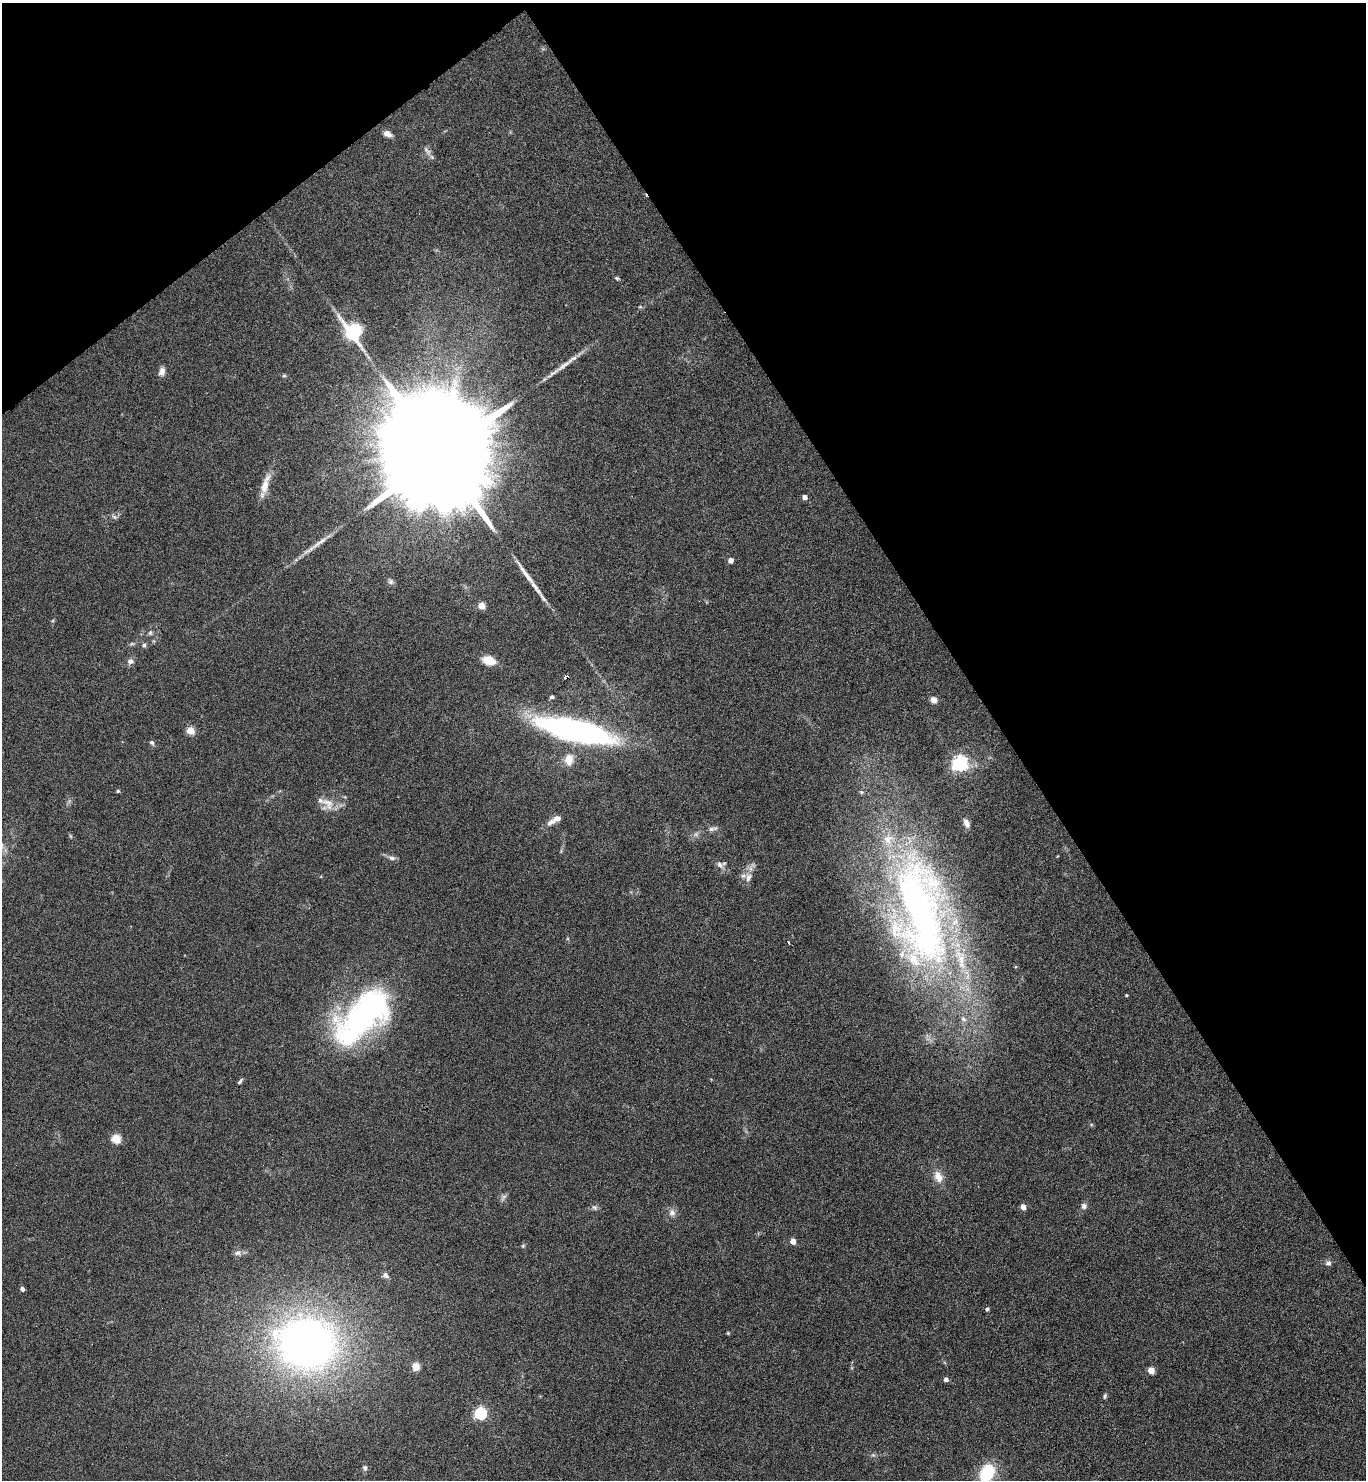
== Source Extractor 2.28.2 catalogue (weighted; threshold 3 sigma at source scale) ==
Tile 3 of 4 x 4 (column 3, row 1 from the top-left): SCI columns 2884-4247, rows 4436-5913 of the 5909 x 5913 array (HDU 1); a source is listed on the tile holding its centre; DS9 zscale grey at full resolution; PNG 1368 x 1482 px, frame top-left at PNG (2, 3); no overlay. Shown black and unused: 32% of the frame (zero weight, under 4 of 8 exposures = <1% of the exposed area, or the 3 px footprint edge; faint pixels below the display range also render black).
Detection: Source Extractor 2.28.2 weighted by HDU 2 'WHT'; one run over the whole footprint, this tile lists its part. Background 0.0775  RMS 0.0047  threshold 0.019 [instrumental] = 3 sigma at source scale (4.09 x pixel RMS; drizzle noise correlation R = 1.36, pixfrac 0.8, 0.05/0.05 arcsec/px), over >= 5 px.
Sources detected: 72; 2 too faint to see at this stretch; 2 long thin detections or spike segments (spike, bleed or trail) — not listed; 5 inside a brighter listed object's ellipse — not listed separately; the other 63 listed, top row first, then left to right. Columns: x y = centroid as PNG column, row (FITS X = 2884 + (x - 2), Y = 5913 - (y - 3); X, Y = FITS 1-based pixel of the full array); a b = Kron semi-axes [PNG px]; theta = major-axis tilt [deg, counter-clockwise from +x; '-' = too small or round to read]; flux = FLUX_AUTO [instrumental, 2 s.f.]
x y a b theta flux
387 134 11 6 -24 2.3
427 150 16 6 -50 1.9
617 278 6 4 -22 0.61
353 331 35 19 -52 22
563 366 32 6 36 4.8
162 372 10 7 77 2.3
284 376 5 5 - 0.65
439 453 45 21 -57 30000
265 485 31 8 73 5.7
805 497 4 4 - 2.6
114 517 7 4 -45 0.84
731 560 4 4 - 2.5
391 582 8 7 - 1.1
482 606 5 5 - 8.9
150 632 7 5 89 0.94
132 644 7 4 -18 0.65
144 645 6 5 - 0.96
489 660 13 9 -17 7.5
130 661 9 7 5 1.8
566 676 5 4 - 3.5
552 697 5 4 - 1.1
934 700 9 7 -40 2.1
191 730 5 5 - 13
576 731 75 21 -13 120
152 742 7 5 -39 0.86
569 760 13 10 85 5.2
960 764 6 6 - 140
118 791 4 4 - 0.53
861 792 6 5 - 0.72
328 803 20 13 -52 5.4
557 818 9 6 21 2.8
966 823 10 6 -64 2.6
711 829 8 6 1 1.4
392 858 9 6 -7 1.6
720 865 11 7 -39 1.9
748 877 14 9 78 3.2
920 911 160 62 -82 260
788 942 4 3 - 4.1
1126 995 3 3 - 0.41
362 1016 74 35 44 110
240 1081 8 4 50 0.8
116 1139 5 5 - 20
938 1177 14 9 -69 4.5
1084 1206 8 7 - 1.4
594 1207 9 6 -38 1.1
1023 1207 4 4 - 4.1
672 1213 10 9 - 2.2
793 1241 4 4 - 5.1
523 1246 6 5 - 0.6
237 1253 9 8 - 1.8
1328 1263 7 7 - 1.3
386 1275 10 7 -45 1.5
22 1289 5 4 - 1.1
987 1309 4 4 - 0.89
728 1333 4 3 - 0.44
307 1343 47 41 -7 260
416 1367 9 8 - 3.5
1151 1370 5 4 - 8.9
946 1379 4 4 - 1.8
1105 1396 7 4 80 0.71
481 1413 6 5 - 59
365 1468 8 6 89 1.2
987 1473 14 10 61 26
Overlapping masked pixels (flux is a lower limit): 1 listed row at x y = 566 676
Isophote crosses this tile's border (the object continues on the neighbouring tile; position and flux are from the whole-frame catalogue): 1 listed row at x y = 987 1473